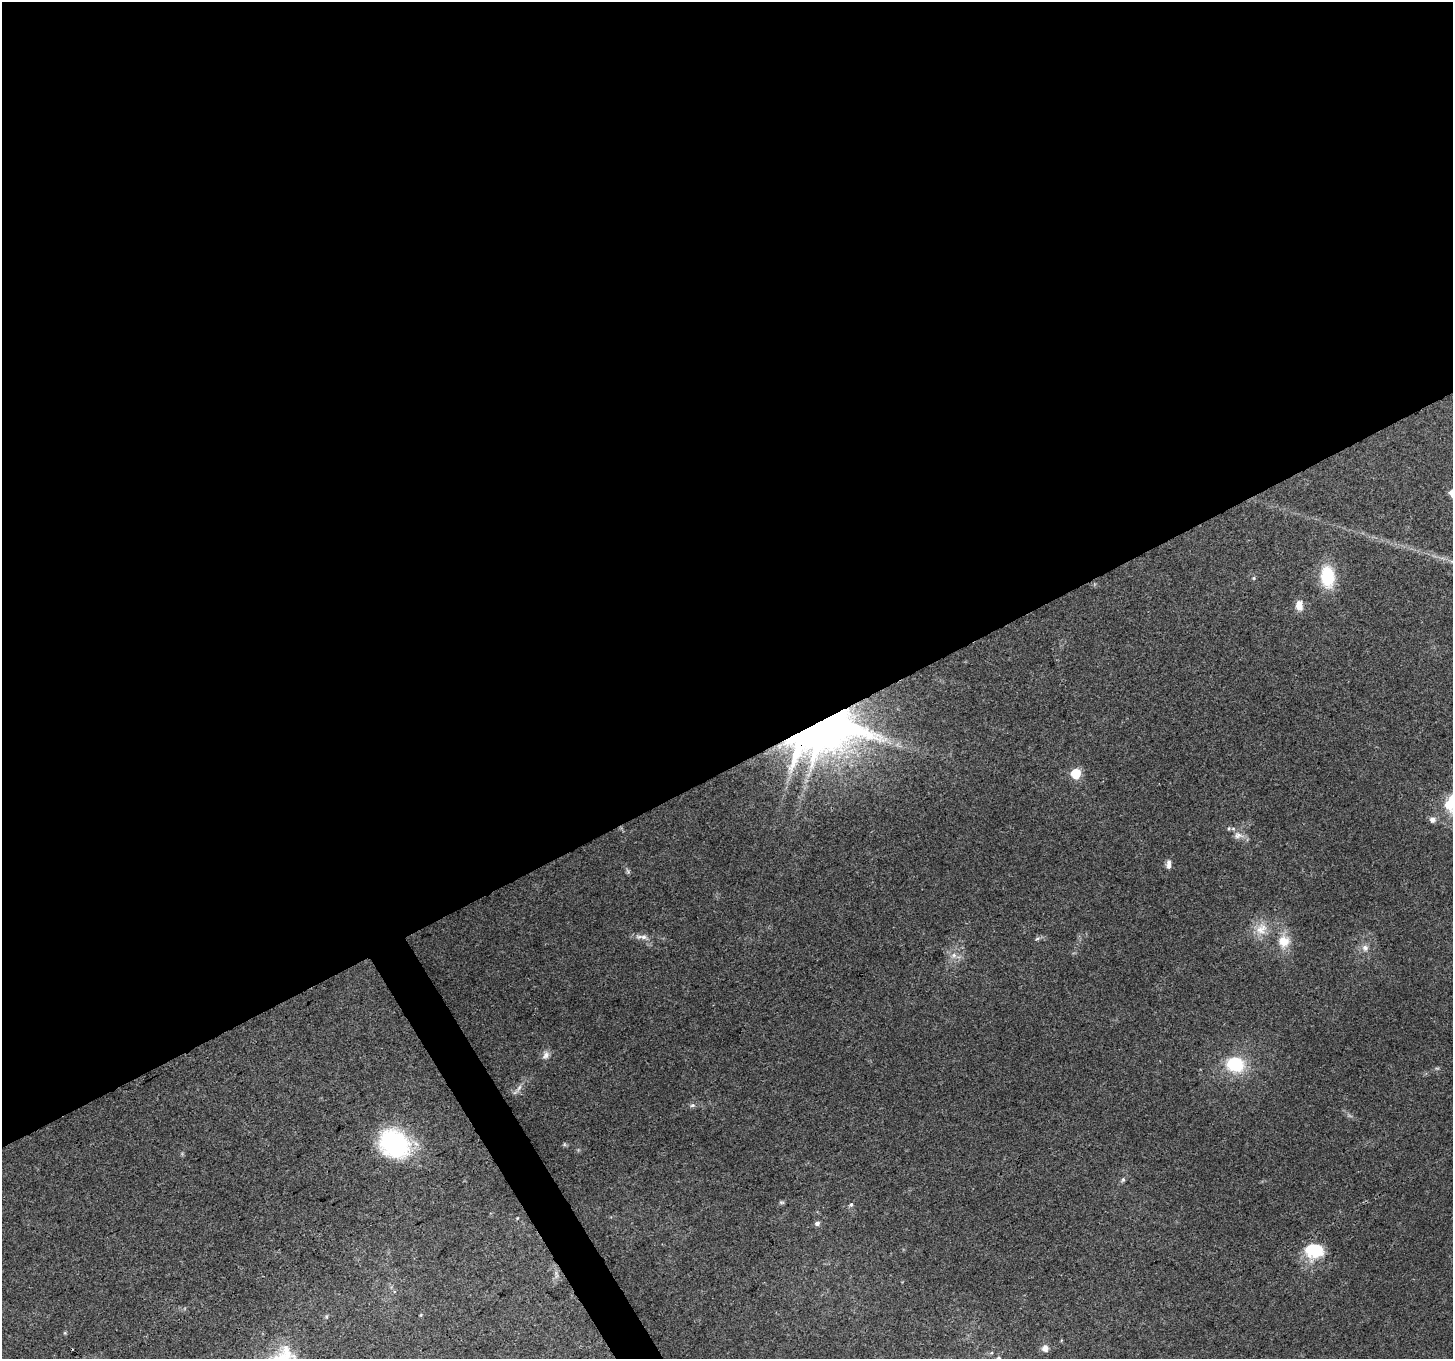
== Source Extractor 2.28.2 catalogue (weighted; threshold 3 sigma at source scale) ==
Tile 2 of 4 x 4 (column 2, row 1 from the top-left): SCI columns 1453-2903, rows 4180-5536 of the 5811 x 5704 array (HDU 1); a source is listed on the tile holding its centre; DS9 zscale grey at full resolution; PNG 1455 x 1361 px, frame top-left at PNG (2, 2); no overlay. Shown black and unused: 58% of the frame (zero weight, under 3 of 4 exposures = <1% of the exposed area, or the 3 px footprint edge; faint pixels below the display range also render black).
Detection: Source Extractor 2.28.2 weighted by HDU 2 'WHT'; one run over the whole footprint, this tile lists its part. Background 0.1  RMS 0.0054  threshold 0.0242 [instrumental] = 3 sigma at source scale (4.5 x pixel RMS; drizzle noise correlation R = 1.50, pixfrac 1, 0.0396/0.0396 arcsec/px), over >= 5 px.
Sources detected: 30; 1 inside a brighter object's white glare — not listed; the other 29 listed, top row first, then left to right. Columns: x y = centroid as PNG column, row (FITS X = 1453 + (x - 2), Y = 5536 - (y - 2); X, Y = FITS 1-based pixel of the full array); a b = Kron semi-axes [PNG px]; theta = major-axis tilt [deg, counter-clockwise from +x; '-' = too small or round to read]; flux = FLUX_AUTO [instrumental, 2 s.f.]
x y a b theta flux
1327 577 25 15 -86 21
1254 578 6 4 90 0.63
1299 606 12 8 -87 4.9
825 724 18 13 31 2700
1076 774 6 6 - 24
1452 800 42 20 -62 20
1432 820 8 8 - 2.3
1229 828 5 3 - 0.59
1238 835 14 9 0 3.6
1169 864 12 6 -89 2.4
1261 929 19 14 47 8.6
644 937 10 7 5 2.6
1037 939 6 4 20 0.9
1284 941 15 15 - 9
1365 948 9 8 - 2.7
954 955 8 7 - 2.4
546 1055 11 8 59 2.8
1235 1064 20 17 -15 24
519 1088 12 4 54 2
692 1105 7 5 3 1.3
394 1144 38 30 -36 55
1123 1180 7 5 69 0.97
782 1202 8 4 -8 0.79
851 1205 6 4 65 1
817 1223 6 5 - 1.7
1314 1250 23 17 -4 19
556 1274 14 3 -79 1.7
1045 1348 10 8 -83 2.6
998 1358 6 3 1 0.64
Overlapping masked pixels (flux is a lower limit): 1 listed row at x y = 825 724
Isophote crosses this tile's border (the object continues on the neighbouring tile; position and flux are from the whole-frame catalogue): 1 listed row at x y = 1452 800